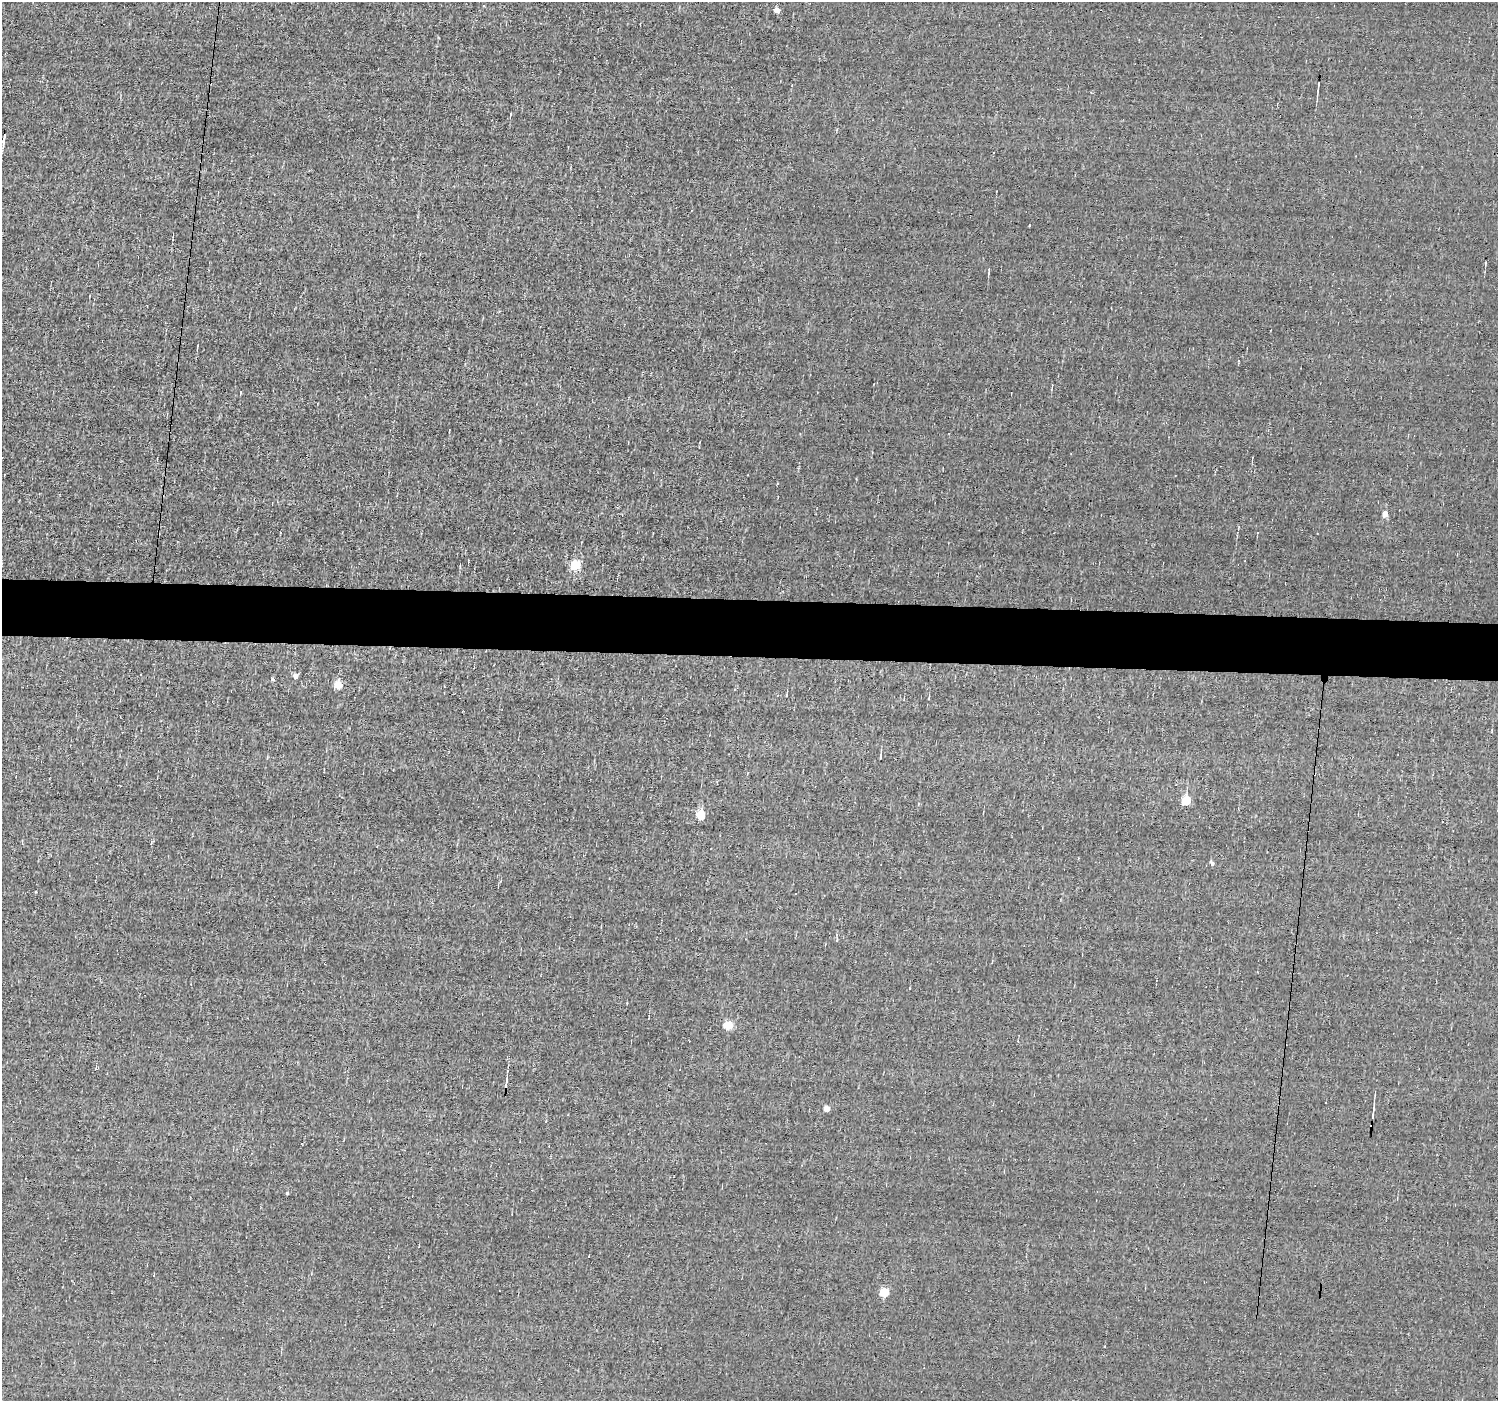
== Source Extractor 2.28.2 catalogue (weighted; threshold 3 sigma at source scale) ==
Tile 5 of 3 x 3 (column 2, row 2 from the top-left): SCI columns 1496-2991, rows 1500-2898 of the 4486 x 4506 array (HDU 1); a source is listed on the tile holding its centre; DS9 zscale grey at full resolution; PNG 1500 x 1403 px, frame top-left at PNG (2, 2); no overlay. Shown black and unused: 4% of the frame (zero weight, under 3 of 4 exposures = <1% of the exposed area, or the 3 px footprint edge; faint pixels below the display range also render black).
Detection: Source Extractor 2.28.2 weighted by HDU 2 'WHT'; one run over the whole footprint, this tile lists its part. Background 0.00709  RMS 0.05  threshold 0.225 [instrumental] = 3 sigma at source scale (4.5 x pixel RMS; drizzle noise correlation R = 1.50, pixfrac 1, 0.05/0.05 arcsec/px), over >= 5 px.
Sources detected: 36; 10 cosmic-ray / hot-pixel residue — not listed; the other 26 listed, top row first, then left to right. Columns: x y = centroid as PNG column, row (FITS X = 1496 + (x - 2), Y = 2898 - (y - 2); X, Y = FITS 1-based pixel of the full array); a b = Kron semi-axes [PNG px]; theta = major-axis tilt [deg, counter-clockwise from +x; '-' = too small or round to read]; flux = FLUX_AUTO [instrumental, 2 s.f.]
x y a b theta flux
776 10 4 4 - 55
1318 86 9 2 83 9.6
511 114 4 3 - 3.8
4 138 15 3 79 19
1029 225 3 3 - 9
989 270 8 3 82 8.4
1052 385 5 3 - 5.3
240 392 5 3 - 4.3
1385 513 4 4 - 90
575 564 5 5 - 470
295 676 4 4 - 47
272 679 4 4 - 8.8
338 685 5 5 - 160
786 695 4 2 - 3.4
880 756 12 3 81 8.6
1186 801 5 5 - 300
700 816 5 5 - 260
1212 863 4 3 - 23
728 1026 5 5 - 240
506 1082 13 3 82 15
1326 1103 2 2 - 4.1
826 1109 4 4 - 80
1373 1113 12 2 83 14
287 1194 4 3 - 5.9
154 1275 3 2 - 7.6
884 1292 5 5 - 320